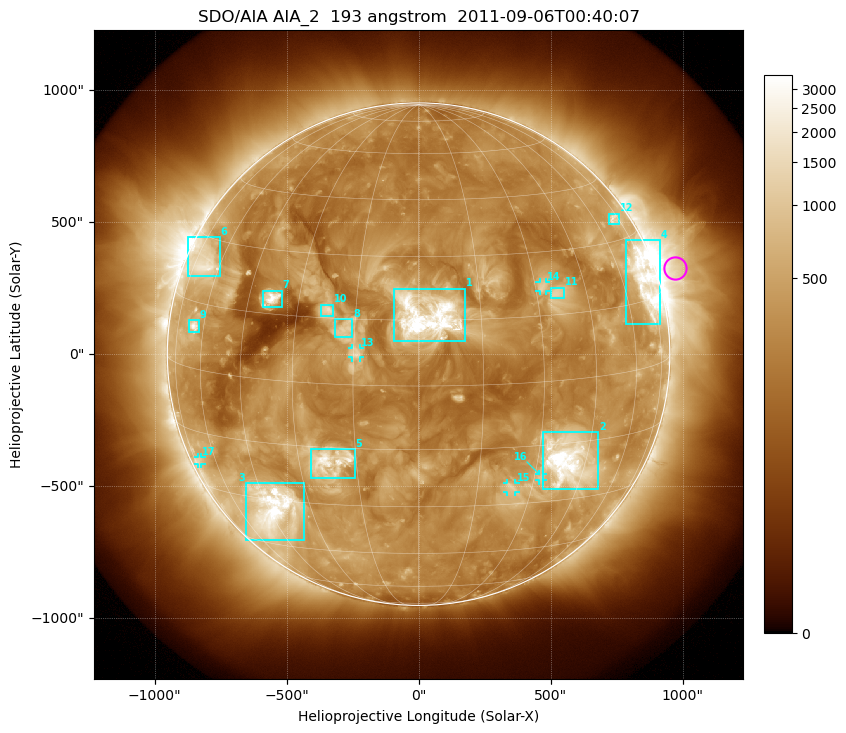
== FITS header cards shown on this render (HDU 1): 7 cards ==
TELESCOP= 'SDO/AIA'
INSTRUME= 'AIA_2'
WAVELNTH=                  193
WAVEUNIT= 'angstrom'
DATE-OBS= '2011-09-06T00:40:07.84'
CTYPE1  = 'HPLN-TAN'
CTYPE2  = 'HPLT-TAN'

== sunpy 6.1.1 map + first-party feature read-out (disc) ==
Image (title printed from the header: SDO/AIA AIA_2  193 angstrom  2011-09-06T00:40:07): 1024 x 1024 px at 2.4 arcsec/px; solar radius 952 arcsec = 397 px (full disc in frame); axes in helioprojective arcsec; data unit not stated in the header (colour bar unlabelled)
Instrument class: DISC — disc imager (sunpy class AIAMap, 193 A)
Bright regions (active regions / flare kernels): reference = the median radial profile (limb darkening/brightening removed); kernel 9 px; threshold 5 sigma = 627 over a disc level ~287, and >= 1.15x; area >= 12 px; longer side >= 10 px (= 24 arcsec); searched inside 0.97 R_sun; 17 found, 17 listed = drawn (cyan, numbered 1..; 5 of them under ~33 arcsec drawn as corner ticks so the feature stays visible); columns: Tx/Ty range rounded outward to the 5 arcsec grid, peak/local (2 s.f.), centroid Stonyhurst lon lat
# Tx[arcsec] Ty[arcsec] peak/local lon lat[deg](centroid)
1 -95..175 50..250 23 +2 +16
2 470..680 -510..-295 18 +39 -19
3 -655..-435 -705..-490 18 -43 -33
4 785..915 110..435 10 +71 +19
5 -410..-240 -470..-360 9.2 -22 -19
6 -875..-750 295..445 6.3 -69 +24
7 -590..-515 180..240 10 -38 +19
8 -320..-250 65..135 3.9 -17 +13
9 -870..-830 85..130 6.8 -65 +10
10 -370..-325 145..190 5.3 -22 +17
11 500..550 210..255 4.3 +36 +20
12 720..760 495..535 4.4 +72 +35
13 -255..-220 -15..25 3.3 -14 +7
14 455..485 240..275 3.9 +32 +22
15 335..370 -520..-490 3.7 +24 -25
16 455..470 -480..-450 3.7 +32 -23
17 -835..-820 -415..-390 3 -70 -23
Off-limb structures (1.02-1.3 R_sun): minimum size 162 px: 7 found; the strongest spans PA ~260..310 deg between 1.02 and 1.3 R_sun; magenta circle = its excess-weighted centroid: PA ~290 deg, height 1.08 R_sun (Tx ~970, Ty ~330 arcsec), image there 3.1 x the reference